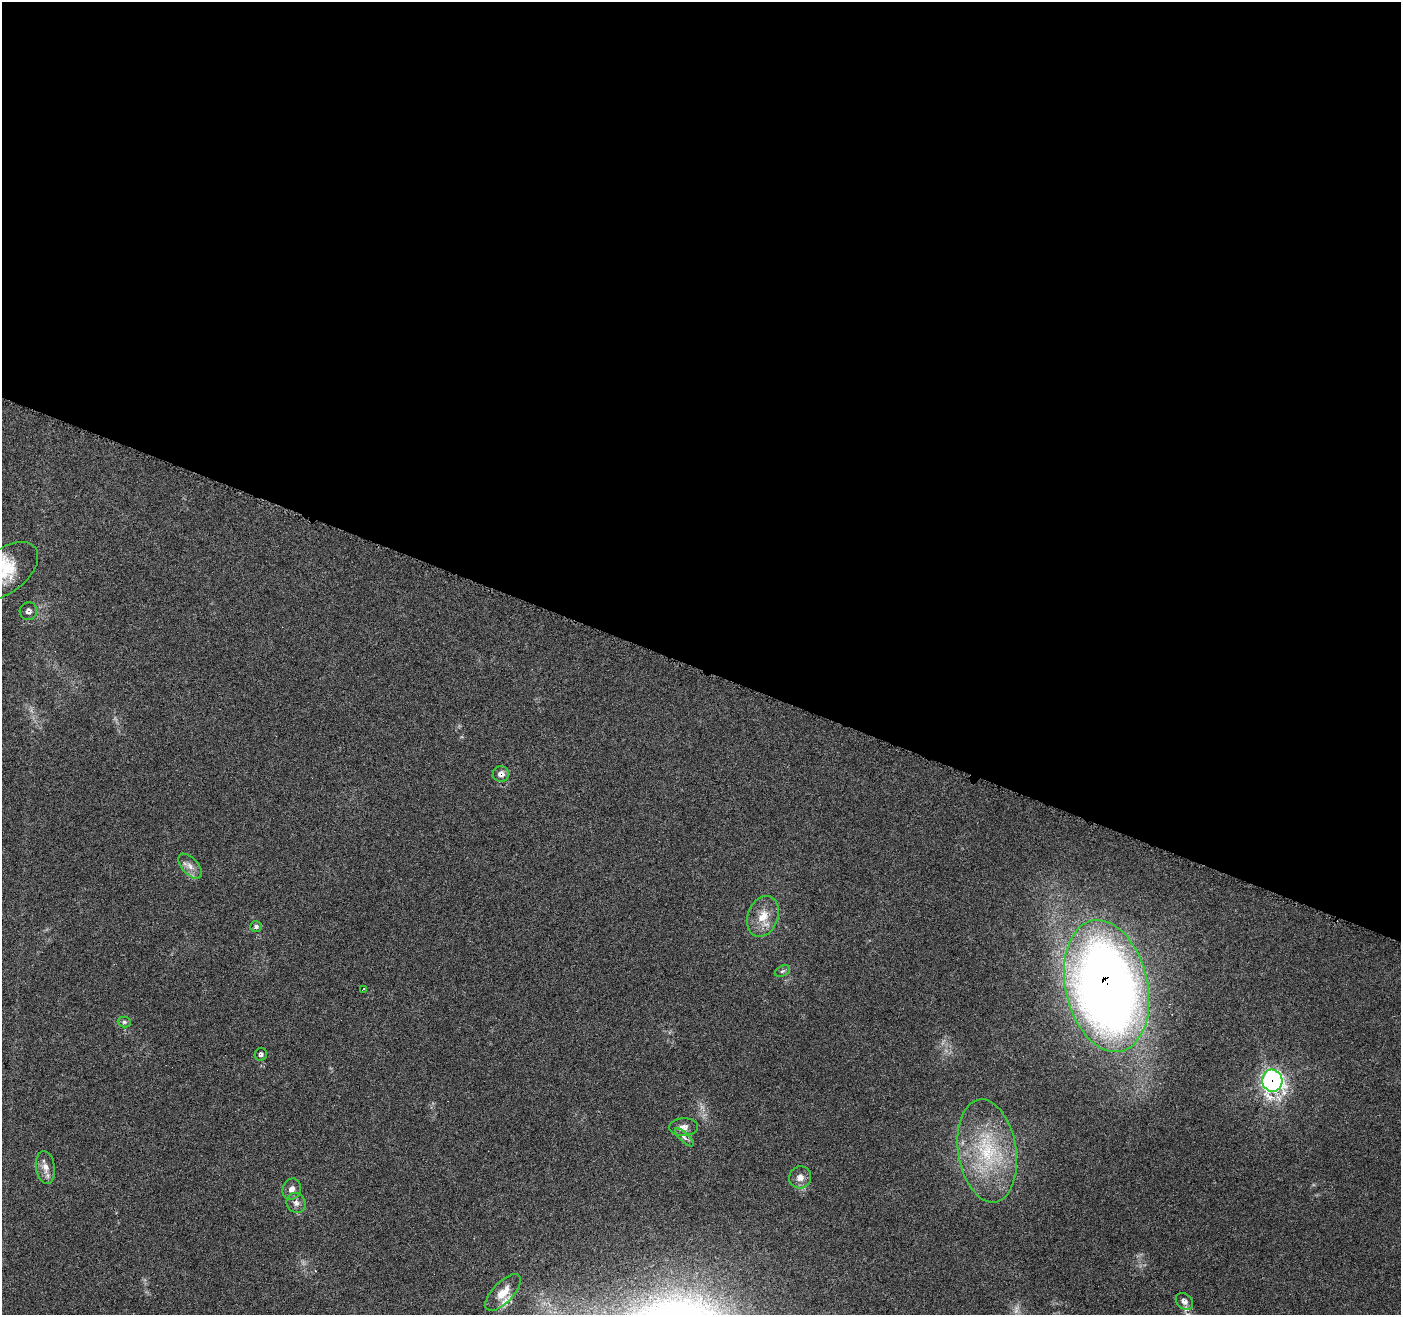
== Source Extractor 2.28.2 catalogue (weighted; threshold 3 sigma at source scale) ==
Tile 3 of 4 x 4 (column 3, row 1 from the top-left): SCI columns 2800-4198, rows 4152-5464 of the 5607 x 5733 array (HDU 1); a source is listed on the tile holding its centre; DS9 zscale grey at full resolution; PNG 1403 x 1317 px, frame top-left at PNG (2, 2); each listed source drawn as its Kron ellipse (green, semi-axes under 4 px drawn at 4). Shown black and unused: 51% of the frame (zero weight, under 4 of 7 exposures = <1% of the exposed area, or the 3 px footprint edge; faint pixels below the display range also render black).
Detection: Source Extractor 2.28.2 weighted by HDU 2 'WHT'; one run over the whole footprint, this tile lists its part. Background 0.0591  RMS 0.0033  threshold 0.0133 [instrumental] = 3 sigma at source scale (4.09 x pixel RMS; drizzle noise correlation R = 1.36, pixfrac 0.8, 0.0396/0.0396 arcsec/px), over >= 5 px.
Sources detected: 28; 2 too faint to see at this stretch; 3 cosmic-ray / hot-pixel residue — neither listed nor drawn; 2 inside a brighter listed object's ellipse — not listed separately; the other 21 listed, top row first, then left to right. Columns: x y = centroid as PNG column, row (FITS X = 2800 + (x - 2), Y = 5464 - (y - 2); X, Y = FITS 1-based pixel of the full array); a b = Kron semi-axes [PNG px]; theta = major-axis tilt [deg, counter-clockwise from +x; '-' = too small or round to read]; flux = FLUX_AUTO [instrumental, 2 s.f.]
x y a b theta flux
5 571 38 21 37 13
28 611 9 8 - 1.4
501 774 8 8 - 1.9
190 866 15 8 -48 2.3
763 916 21 15 70 5.7
256 927 6 5 - 0.81
782 971 8 5 26 0.65
1107 986 67 41 -77 340
363 989 3 2 - 0.25
124 1022 6 5 - 0.63
261 1054 6 6 - 0.88
1272 1081 11 10 - 99
684 1127 14 9 4 2
684 1137 12 4 -44 1
987 1151 52 29 -81 26
45 1167 16 9 -81 2.5
800 1177 11 11 - 2.2
292 1189 10 9 - 1.9
296 1203 10 9 - 1.7
503 1292 23 10 46 4.7
1184 1301 9 7 -44 1.3
Overlapping masked pixels (flux is a lower limit): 3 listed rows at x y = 501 774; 1107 986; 1272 1081
Isophote crosses this tile's border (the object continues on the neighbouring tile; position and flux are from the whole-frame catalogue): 1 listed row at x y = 5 571